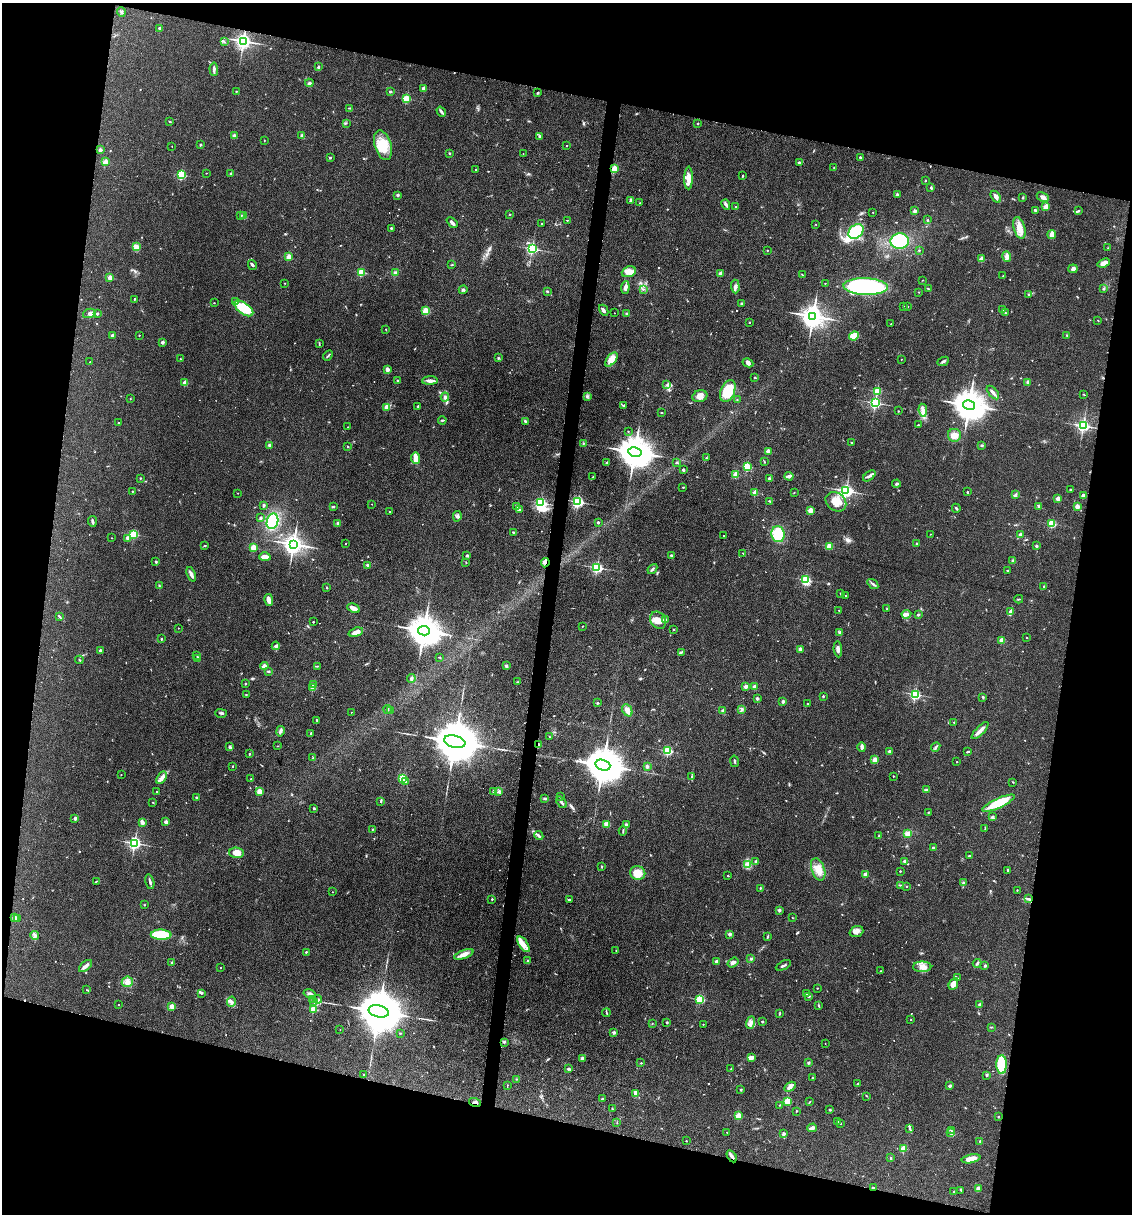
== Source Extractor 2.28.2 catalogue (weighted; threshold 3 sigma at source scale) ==
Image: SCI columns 236-4754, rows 2-4848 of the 4873 x 4848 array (HDU 1 of 3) = the unmasked area's bounding box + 8 px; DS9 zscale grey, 4 x 4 block average (1 PNG px = mean of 4 x 4 image px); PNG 1134 x 1216 px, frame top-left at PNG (2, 3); each listed source drawn as its Kron ellipse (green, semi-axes under 4 px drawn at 4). Shown black and unused: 26% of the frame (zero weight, under 3 of 4 exposures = <1% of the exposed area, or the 3 px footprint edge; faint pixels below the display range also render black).
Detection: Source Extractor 2.28.2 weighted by HDU 2 'WHT'. Background 0.149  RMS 0.0071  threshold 0.032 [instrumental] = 3 sigma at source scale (4.5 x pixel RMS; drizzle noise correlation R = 1.50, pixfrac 1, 0.05/0.05 arcsec/px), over >= 5 px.
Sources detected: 706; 2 too faint to see at this stretch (4 x 4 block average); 4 inside a brighter object's white glare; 4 cosmic-ray / hot-pixel residue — neither listed nor drawn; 11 coinciding with a brighter row at this scale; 22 inside a brighter listed object's ellipse — not listed separately; of the other 663, all 500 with FLUX_AUTO >= 1.75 (the completeness limit of this list) listed and drawn (163 fainter detections not listed), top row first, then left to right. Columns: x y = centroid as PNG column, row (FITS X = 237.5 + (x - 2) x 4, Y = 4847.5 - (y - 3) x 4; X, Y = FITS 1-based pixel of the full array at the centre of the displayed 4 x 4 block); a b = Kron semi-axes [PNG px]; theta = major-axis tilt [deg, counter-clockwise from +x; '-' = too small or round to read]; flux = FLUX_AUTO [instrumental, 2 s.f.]
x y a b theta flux
121 12 4 2 - 5.6
159 28 2 2 - 17
243 41 3 2 - 2000
224 42 3 2 - 3.6
319 67 4 2 - 4.2
214 69 7 3 -86 11
309 83 4 3 - 8.9
424 88 2 2 - 65
236 91 2 2 - 4.4
390 92 3 2 - 6.1
538 93 3 2 - 5
406 99 2 2 - 270
349 108 3 2 - 3.1
441 112 5 3 - 9
170 122 3 2 - 4.5
346 123 2 2 - 2.2
698 123 2 2 - 9.7
234 136 2 2 - 37
302 136 3 2 - 15
540 136 3 2 - 4.8
264 140 2 2 - 2
200 145 2 2 - 15
383 145 15 8 -73 100
172 146 2 2 - 2.1
567 146 2 2 - 5.3
100 150 2 2 - 41
449 153 2 2 - 11
523 154 2 2 - 2.2
860 157 2 2 - 15
330 158 2 2 - 10
105 162 2 2 - 120
799 162 3 2 - 3.8
834 168 4 2 - 3.3
476 169 2 2 - 6.3
614 169 2 2 - 240
206 173 2 2 - 2
231 174 2 2 - 26
181 175 2 2 - 400
743 176 2 2 - 3.4
688 178 11 3 89 32
925 181 2 2 - 6.3
931 188 4 2 - 5.6
897 194 3 2 - 4.7
398 195 2 2 - 31
996 197 6 4 -57 17
1043 197 6 4 -27 16
1023 198 3 2 - 3.1
631 200 3 3 - 9.2
640 203 2 2 - 2.1
726 205 5 3 - 8.7
736 207 2 2 - 5.3
1046 207 4 3 - 28
1035 210 3 2 - 6.4
914 211 2 2 - 41
1079 211 4 2 - 5.3
873 212 2 2 - 3.1
510 214 2 2 - 4.8
244 215 2 2 - 2.8
241 216 2 2 - 2.1
928 219 2 2 - 2
567 220 2 2 - 6.8
452 223 6 2 -44 13
542 224 2 2 - 6.2
816 224 2 2 - 4.3
391 228 2 2 - 3.8
1019 228 11 5 -74 43
856 231 8 6 41 170
1052 235 4 2 - 39
900 241 9 7 4 220
137 247 4 3 - 20
1108 248 2 2 - 1.8
532 249 2 2 - 780
767 250 2 2 - 1.9
919 250 2 2 - 6.8
1007 256 5 4 - 16
289 257 2 2 - 130
981 259 2 2 - 96
1104 263 6 3 20 28
252 265 5 2 - 6.9
452 265 4 2 - 2.8
1073 269 5 4 - 16
361 272 2 2 - 250
629 272 7 5 23 25
395 273 3 3 - 6.7
721 274 2 2 - 70
802 275 2 2 - 2.2
1003 276 2 2 - 1.8
110 278 2 2 - 87
923 280 2 2 - 1.8
285 283 2 2 - 3.4
825 283 2 2 - 3.9
625 287 6 3 83 21
735 287 7 3 -86 13
866 287 22 8 -2 690
643 289 2 2 - 3
929 289 3 2 - 4.2
1104 289 2 2 - 3.6
463 290 4 3 - 6.7
547 291 3 2 - 3.3
919 292 2 2 - 1.8
1028 295 2 2 - 3.5
134 299 2 2 - 5.3
235 302 3 2 - 5.8
214 303 3 2 - 1.9
742 303 2 2 - 15
903 306 2 2 - 4.4
907 307 2 2 - 8.6
244 308 11 5 -36 140
1003 309 3 2 - 2.7
604 310 6 2 -63 12
426 311 4 3 - 45
89 313 6 4 14 16
614 313 2 2 - 2
626 313 2 2 - 3.3
1006 313 3 2 - 5.4
97 314 2 2 - 19
813 316 4 3 - 4600
1098 320 2 2 - 2.1
749 322 2 2 - 2.2
891 324 2 2 - 1.8
386 329 2 2 - 2.4
112 335 3 2 - 11
139 335 2 2 - 5.9
1067 335 3 2 - 4.6
854 336 5 4 - 55
162 342 2 2 - 33
319 344 3 2 - 2.8
328 356 5 2 - 5.5
498 358 3 2 - 4
180 359 2 2 - 2.2
901 359 2 2 - 3.6
611 360 8 4 51 47
943 361 6 2 23 8.2
90 362 2 2 - 2.2
748 363 5 3 - 13
387 369 3 3 - 17
755 377 2 2 - 4.1
397 381 3 2 - 3.5
430 381 8 3 2 18
1028 382 3 2 - 7.2
185 383 2 2 - 93
667 385 2 2 - 4.1
728 391 11 7 69 120
877 391 2 2 - 160
993 392 8 2 -50 14
1084 395 3 2 - 2.3
587 396 3 2 - 5.6
700 396 7 6 - 27
445 397 4 3 - 11
130 398 2 2 - 2.1
737 400 2 2 - 2
875 403 2 2 - 860
969 405 6 4 -12 11000
418 406 2 2 - 9.8
624 406 2 2 - 2.6
386 407 2 2 - 99
923 410 6 3 -81 15
898 411 2 2 - 2.2
662 413 2 2 - 3.4
442 420 4 2 - 4.9
525 421 3 2 - 8.3
118 423 2 2 - 1.8
918 425 2 2 - 8.7
1083 426 2 2 - 1100
348 427 2 2 - 3
628 431 2 2 - 3.9
954 435 6 6 - 35
583 443 2 2 - 3.2
851 443 2 2 - 9.5
270 445 2 2 - 36
982 445 3 2 - 3.7
348 447 2 2 - 6.6
768 451 2 2 - 82
635 452 7 4 -10 14000
416 458 5 2 - 61
706 458 2 2 - 2.6
764 462 3 2 - 2.5
607 463 4 2 - 5.6
677 463 2 2 - 4.9
747 467 2 2 - 300
683 470 2 2 - 30
736 475 2 2 - 150
789 476 4 3 - 18
869 476 7 3 37 13
593 477 3 2 - 3
140 478 2 2 - 2.8
769 479 2 2 - 28
896 484 4 3 - 6.6
683 487 2 2 - 3.6
1070 490 2 2 - 3.5
132 491 2 2 - 6
846 491 3 2 - 1400
755 492 2 2 - 110
967 492 3 2 - 2.7
238 493 2 2 - 2.9
794 493 2 2 - 2.7
1015 495 4 2 - 4.9
1083 496 2 2 - 56
1058 499 2 2 - 70
770 501 3 2 - 4.5
578 502 2 2 - 800
836 502 11 9 -36 61
541 503 3 2 - 630
372 504 2 2 - 2.4
264 505 2 2 - 28
517 506 3 2 - 5.3
1039 506 4 2 - 6.4
1077 506 2 2 - 80
333 507 2 2 - 3
956 508 4 2 - 5.3
520 510 4 2 - 9.5
810 510 2 2 - 99
389 512 2 2 - 6.1
457 516 5 3 - 9
261 518 4 2 - 4.8
92 521 5 2 - 9.1
272 521 8 5 73 180
598 522 2 2 - 17
338 524 2 2 - 36
1052 524 2 2 - 330
513 532 2 2 - 8.8
134 534 2 2 - 330
778 534 8 6 -79 140
930 534 2 2 - 2.5
1020 535 2 2 - 31
723 536 2 2 - 2.9
111 538 2 2 - 2.1
127 538 2 2 - 40
293 544 3 3 - 3100
346 544 2 2 - 4.1
916 544 3 2 - 3.2
205 546 2 2 - 3.7
829 546 2 2 - 180
1036 546 2 2 - 19
253 548 2 2 - 130
743 553 2 2 - 2
467 556 3 2 - 7
671 556 2 2 - 24
265 557 6 2 0 31
1013 561 2 2 - 32
156 562 2 2 - 19
466 563 2 2 - 2.7
545 563 4 2 - 8.9
367 565 2 2 - 21
597 568 2 2 - 760
652 569 5 2 - 7.2
1007 570 2 2 - 6.7
191 574 7 3 -68 17
806 580 2 2 - 390
873 584 6 2 -35 8.1
159 586 3 2 - 3.4
1044 586 2 2 - 2.7
327 588 2 2 - 8.8
841 593 2 2 - 11
846 595 2 2 - 2.9
1019 599 4 2 - 2.9
269 600 6 3 -81 23
354 608 6 3 -27 32
887 609 3 2 - 3.9
839 610 2 2 - 3.5
1011 612 2 2 - 52
906 614 5 4 - 14
918 615 3 2 - 5.3
59 616 4 2 - 5.6
666 619 3 2 - 4.3
658 620 9 7 -55 46
313 622 2 2 - 7
582 626 2 2 - 1.8
178 628 2 2 - 2.8
674 629 2 2 - 4.5
424 631 6 4 -12 11000
356 632 7 3 18 31
840 633 3 2 - 5
1027 638 2 2 - 1.9
161 639 2 2 - 8.4
1002 640 2 2 - 120
276 646 4 3 - 9.9
800 649 2 2 - 48
838 649 8 2 -84 17
100 651 4 3 - 6.4
681 652 4 2 - 4.5
197 655 2 2 - 3.4
440 657 3 2 - 2.3
198 658 3 2 - 7.3
79 660 4 2 - 3.6
264 666 4 3 - 19
317 666 2 2 - 1.8
506 666 3 3 - 5.8
268 671 2 2 - 7
411 678 4 3 - 6.9
517 682 2 2 - 1.8
245 683 2 2 - 9.6
313 685 2 2 - 11
745 686 2 2 - 50
755 686 2 2 - 50
313 688 2 2 - 96
915 694 2 2 - 540
246 695 2 2 - 2.7
823 696 2 2 - 6.6
983 697 3 2 - 3.1
757 698 2 2 - 32
783 701 2 2 - 38
597 703 2 2 - 4.1
808 703 2 2 - 5
387 709 4 2 - 4.6
627 710 6 4 -66 26
742 710 3 2 - 2.4
390 711 2 2 - 3.7
723 711 2 2 - 43
351 712 2 2 - 3
221 713 5 2 - 7.3
317 720 2 2 - 3.3
954 722 2 2 - 4.5
280 731 5 3 - 9.6
980 731 11 3 45 32
311 733 2 2 - 11
549 737 3 2 - 1.9
455 742 11 6 -13 31000
538 745 3 2 - 9.3
230 746 3 2 - 5.8
277 746 2 2 - 1.8
862 747 4 2 - 19
936 747 5 2 - 6.9
668 751 2 2 - 380
889 751 3 2 - 7.3
968 752 4 2 - 4.4
249 754 2 2 - 11
313 758 2 2 - 3.1
874 760 2 2 - 120
734 761 6 2 -79 6.4
957 762 2 2 - 2
603 765 8 5 -17 17000
233 766 2 2 - 7.4
647 766 3 3 - 7.5
121 775 2 2 - 2.6
691 776 2 2 - 2.1
893 776 2 2 - 5.2
162 778 7 4 61 17
403 778 2 2 - 250
251 779 2 2 - 2
406 782 3 2 - 4
1013 782 3 2 - 2
927 790 3 3 - 14
493 791 4 2 - 5.4
499 791 2 2 - 2.3
157 792 2 2 - 4.5
259 792 2 2 - 140
560 797 3 2 - 4
197 798 3 3 - 4.6
545 798 4 2 - 6.6
381 801 4 2 - 3.8
152 802 3 2 - 2
562 802 6 2 -52 9.8
998 803 17 5 25 140
314 808 2 2 - 8
928 813 3 2 - 2.9
993 816 3 2 - 4
75 818 2 2 - 30
142 822 3 2 - 31
166 822 2 2 - 53
607 824 3 3 - 24
626 825 3 3 - 14
985 828 4 2 - 3.1
372 829 2 2 - 2.7
623 831 5 2 - 5.1
907 834 2 2 - 62
539 836 5 2 - 9.6
879 836 2 2 - 3.6
134 843 2 2 - 1100
933 848 2 2 - 19
237 853 7 5 -3 43
969 856 3 2 - 2.7
756 861 2 2 - 22
905 861 2 2 - 31
748 864 3 2 - 7
602 867 3 2 - 2.8
818 869 11 6 -70 43
1008 870 4 2 - 5
900 871 2 2 - 7.2
638 873 7 7 - 65
865 874 2 2 - 66
728 876 2 2 - 6.9
96 881 3 2 - 2.6
150 882 7 2 -76 9.2
963 883 4 2 - 6.3
900 885 3 2 - 3.7
906 886 2 2 - 1.8
760 888 2 2 - 3.4
1017 890 2 2 - 3.9
332 892 2 2 - 2.2
492 899 2 2 - 11
1029 899 4 2 - 7.5
569 900 3 2 - 4.9
144 905 2 2 - 1.7
779 910 3 3 - 7.1
14 918 2 2 - 73
792 918 2 2 - 1.8
17 919 3 2 - 2.5
856 931 7 5 20 20
729 934 2 2 - 40
35 935 4 3 - 13
161 935 10 5 -3 180
768 937 3 2 - 5
523 944 9 4 -57 27
616 950 2 2 - 1.9
306 952 2 2 - 3.9
464 954 10 4 21 31
751 959 3 2 - 5
528 961 2 2 - 3.1
172 962 3 2 - 4
717 962 2 2 - 40
733 962 6 3 35 12
977 963 4 2 - 6.6
783 965 8 2 26 8.7
85 966 8 2 41 20
985 966 2 2 - 18
220 967 2 2 - 2.6
922 967 9 5 0 29
880 971 2 2 - 1.8
957 978 3 2 - 3.4
127 982 6 5 - 23
953 984 6 3 65 32
817 988 2 2 - 4.6
86 990 2 2 - 2.4
201 993 2 2 - 3.4
309 994 6 3 -14 11
806 994 2 2 - 3.1
809 996 3 2 - 4.1
313 999 4 2 - 5.4
318 999 4 3 - 8.4
700 999 2 2 - 400
314 1001 3 2 - 5.3
231 1002 5 3 - 11
119 1005 2 2 - 4
980 1005 2 2 - 39
172 1006 2 2 - 110
819 1006 3 2 - 4.5
313 1009 2 2 - 190
379 1011 10 6 -14 31000
606 1013 4 2 - 3.3
780 1013 3 2 - 3
911 1020 2 2 - 3.6
667 1022 2 2 - 15
751 1022 6 3 71 14
762 1022 2 2 - 13
652 1024 2 2 - 2.1
703 1024 2 2 - 2.1
991 1027 3 2 - 2.9
340 1030 2 2 - 2.4
614 1032 2 2 - 31
400 1033 2 2 - 5.5
504 1042 3 2 - 4.3
825 1043 2 2 - 1.8
582 1058 2 2 - 36
751 1058 4 3 - 19
641 1063 2 2 - 2.9
809 1063 2 2 - 18
1002 1064 9 5 89 150
731 1068 2 2 - 2.6
568 1069 4 2 - 5.3
363 1075 2 2 - 2.5
987 1075 3 2 - 4.2
812 1077 2 2 - 2.3
516 1079 2 2 - 1.8
858 1083 2 2 - 11
507 1085 2 2 - 1.8
950 1086 2 2 - 33
790 1087 6 3 31 14
741 1090 2 2 - 4.8
636 1093 4 3 - 26
867 1096 3 2 - 2.3
602 1099 2 2 - 11
787 1101 2 2 - 210
475 1102 6 2 -15 8.6
809 1102 3 2 - 2.3
780 1105 2 2 - 2.3
612 1109 2 2 - 3
830 1110 2 2 - 14
796 1111 2 2 - 5.9
738 1116 2 2 - 180
998 1117 2 2 - 5.7
837 1121 3 2 - 4.4
617 1123 2 2 - 2.1
840 1123 2 2 - 3.6
812 1128 5 2 - 28
910 1128 4 2 - 8.3
951 1130 3 2 - 3.6
727 1132 2 2 - 2.2
950 1133 3 2 - 4.2
783 1134 2 2 - 30
686 1141 2 2 - 3.8
980 1141 2 2 - 20
903 1149 2 2 - 160
732 1156 6 2 -58 18
891 1158 3 2 - 3.4
971 1159 9 3 11 39
873 1188 2 2 - 24
978 1188 2 2 - 67
961 1191 3 2 - 3.1
954 1192 2 2 - 5.2
Overlapping masked pixels (flux is a lower limit): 6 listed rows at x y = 614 169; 545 563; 538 745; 475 1102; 732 1156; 873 1188
Diffuse or blended objects may show on this block-average render without a row.